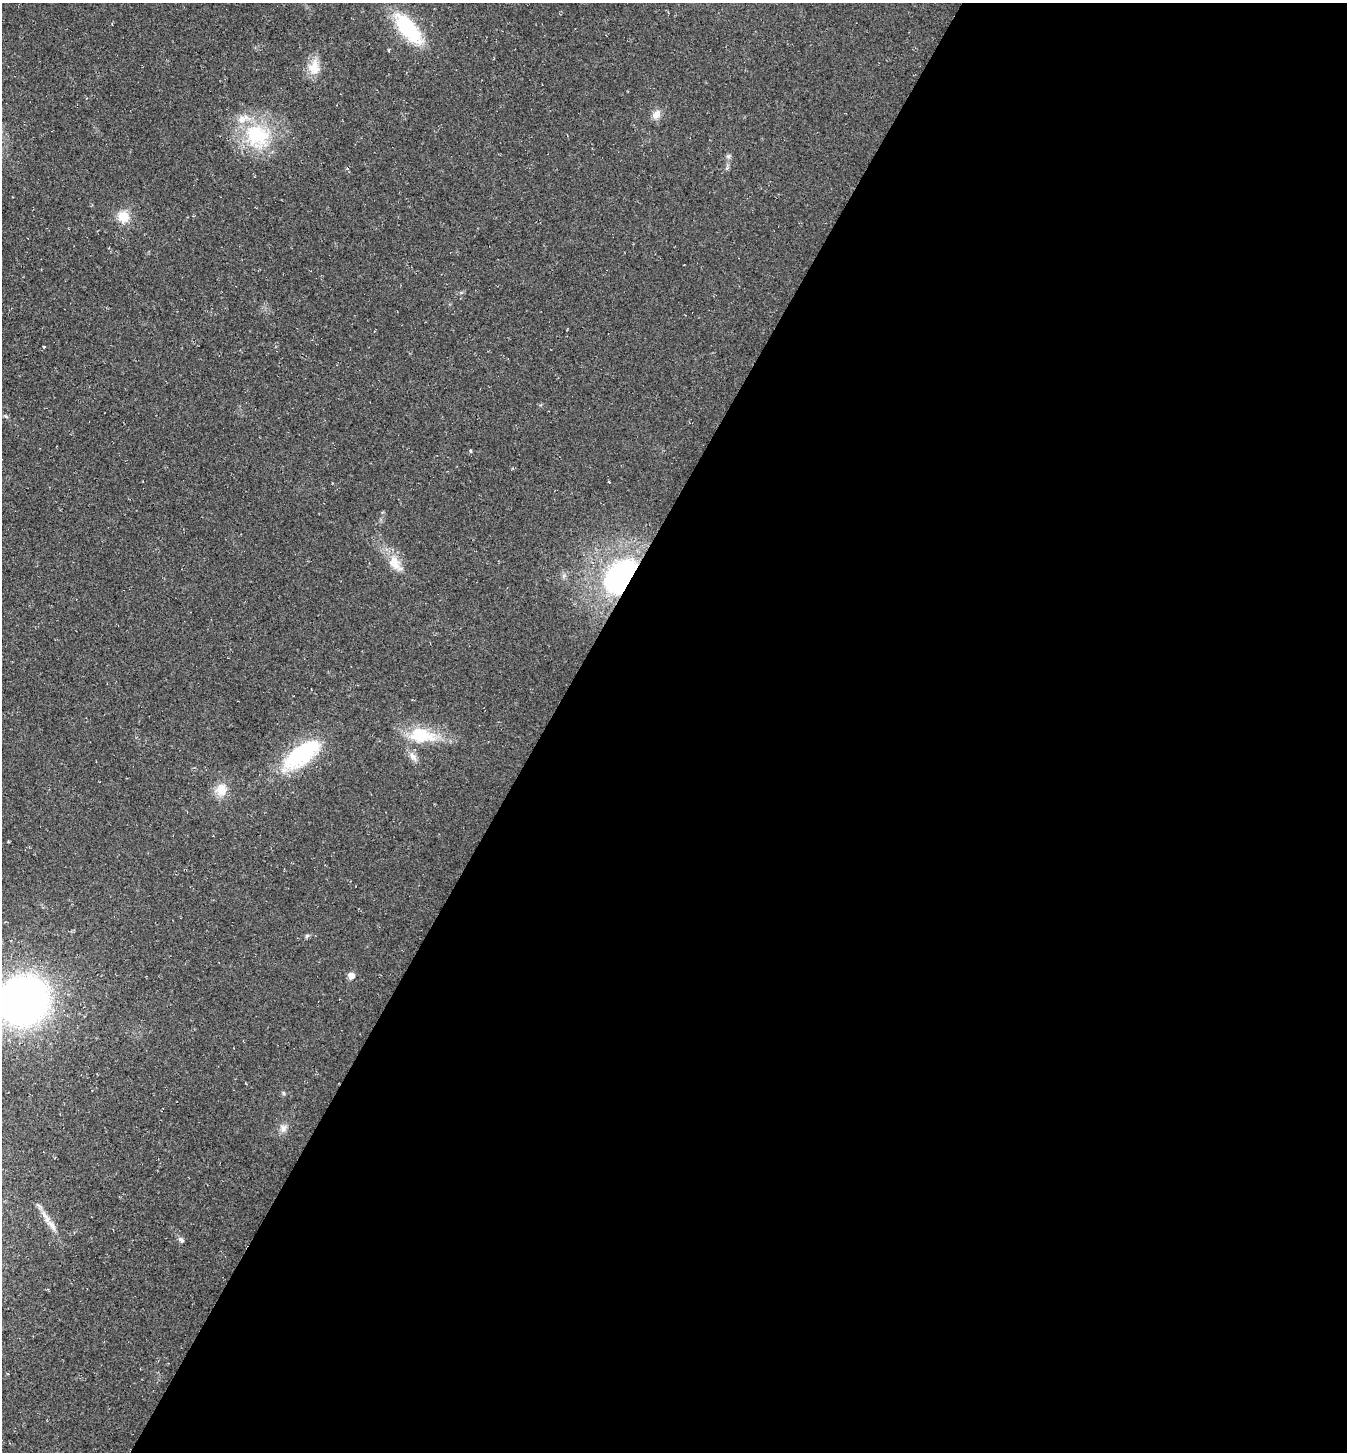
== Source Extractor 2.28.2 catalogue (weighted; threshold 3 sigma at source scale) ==
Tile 12 of 4 x 4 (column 4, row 3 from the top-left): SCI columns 4319-5663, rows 1451-2900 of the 5808 x 5800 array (HDU 1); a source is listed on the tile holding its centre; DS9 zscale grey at full resolution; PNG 1349 x 1454 px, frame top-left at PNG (2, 3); no overlay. Shown black and unused: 60% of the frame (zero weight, under 2 of 3 exposures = <1% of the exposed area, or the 3 px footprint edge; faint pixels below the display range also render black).
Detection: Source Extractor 2.28.2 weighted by HDU 2 'WHT'; one run over the whole footprint, this tile lists its part. Background 0.0201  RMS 0.0059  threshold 0.0266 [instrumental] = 3 sigma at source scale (4.5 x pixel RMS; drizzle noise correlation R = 1.50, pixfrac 1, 0.05/0.05 arcsec/px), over >= 5 px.
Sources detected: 24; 1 cosmic-ray / hot-pixel residue — not listed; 2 inside a brighter listed object's ellipse — not listed separately; the other 21 listed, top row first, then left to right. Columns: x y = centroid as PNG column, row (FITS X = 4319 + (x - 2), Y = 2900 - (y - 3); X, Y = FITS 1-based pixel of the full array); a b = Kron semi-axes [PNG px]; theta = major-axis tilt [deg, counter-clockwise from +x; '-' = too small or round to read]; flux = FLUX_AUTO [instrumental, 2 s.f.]
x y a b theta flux
408 28 33 14 -50 48
314 67 21 15 84 9.3
656 114 14 10 51 4.2
257 135 38 33 -33 43
728 156 7 5 42 1.3
123 217 15 14 - 9.4
44 347 3 3 - 1.1
6 416 6 4 -4 0.82
395 563 26 14 -54 11
621 577 26 18 50 160
422 735 36 19 -9 25
302 754 48 20 37 53
413 756 14 8 -52 3.7
221 790 16 14 79 9.1
307 936 7 5 46 1
351 976 5 5 - 6.2
24 1000 46 43 37 290
284 1093 6 4 -89 0.78
283 1128 10 9 - 3.2
51 1225 22 8 -51 5.7
181 1240 9 6 -45 1.8
Overlapping masked pixels (flux is a lower limit): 1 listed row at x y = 621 577
Isophote crosses this tile's border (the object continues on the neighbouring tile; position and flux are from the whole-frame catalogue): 1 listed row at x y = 24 1000
Unlisted compact peaks at least as high as the median listed source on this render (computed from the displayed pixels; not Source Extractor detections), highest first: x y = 470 451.